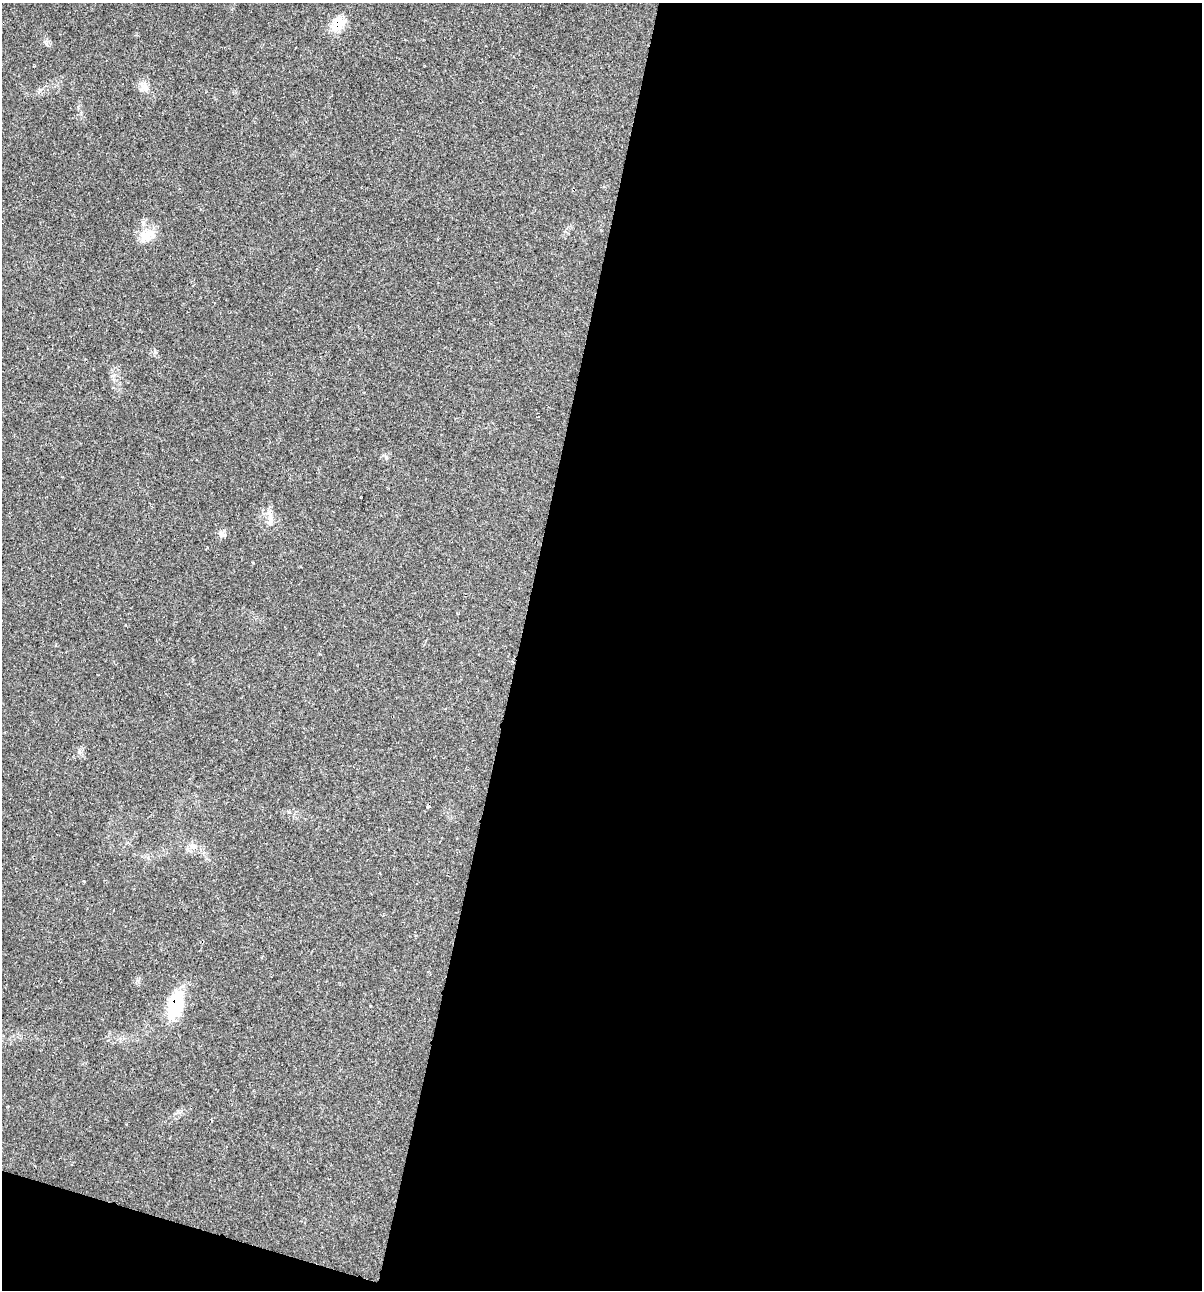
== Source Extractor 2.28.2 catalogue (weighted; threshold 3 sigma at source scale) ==
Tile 16 of 4 x 4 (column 4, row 4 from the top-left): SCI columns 3722-4921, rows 3-1290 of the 5169 x 5155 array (HDU 1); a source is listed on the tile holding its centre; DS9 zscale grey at full resolution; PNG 1204 x 1292 px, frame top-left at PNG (2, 3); no overlay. Shown black and unused: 58% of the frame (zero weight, under 2 of 3 exposures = <1% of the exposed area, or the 3 px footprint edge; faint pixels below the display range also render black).
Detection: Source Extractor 2.28.2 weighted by HDU 2 'WHT'; one run over the whole footprint, this tile lists its part. Background 0.0685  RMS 0.0055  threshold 0.0247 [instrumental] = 3 sigma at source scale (4.5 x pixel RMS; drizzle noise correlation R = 1.50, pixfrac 1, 0.05/0.05 arcsec/px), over >= 5 px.
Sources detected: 7; all 7 listed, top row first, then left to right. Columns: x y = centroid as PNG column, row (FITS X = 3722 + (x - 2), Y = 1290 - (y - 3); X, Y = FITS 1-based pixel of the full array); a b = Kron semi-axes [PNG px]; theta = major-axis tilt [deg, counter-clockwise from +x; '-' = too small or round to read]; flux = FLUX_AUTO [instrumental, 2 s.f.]
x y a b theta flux
338 24 18 13 63 9.8
144 86 15 9 -45 4.1
148 235 24 14 15 8.2
270 517 21 7 -86 4.2
221 534 11 7 -24 2
193 846 9 7 34 2.9
175 1005 29 14 77 28
Overlapping masked pixels (flux is a lower limit): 2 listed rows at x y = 338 24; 175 1005